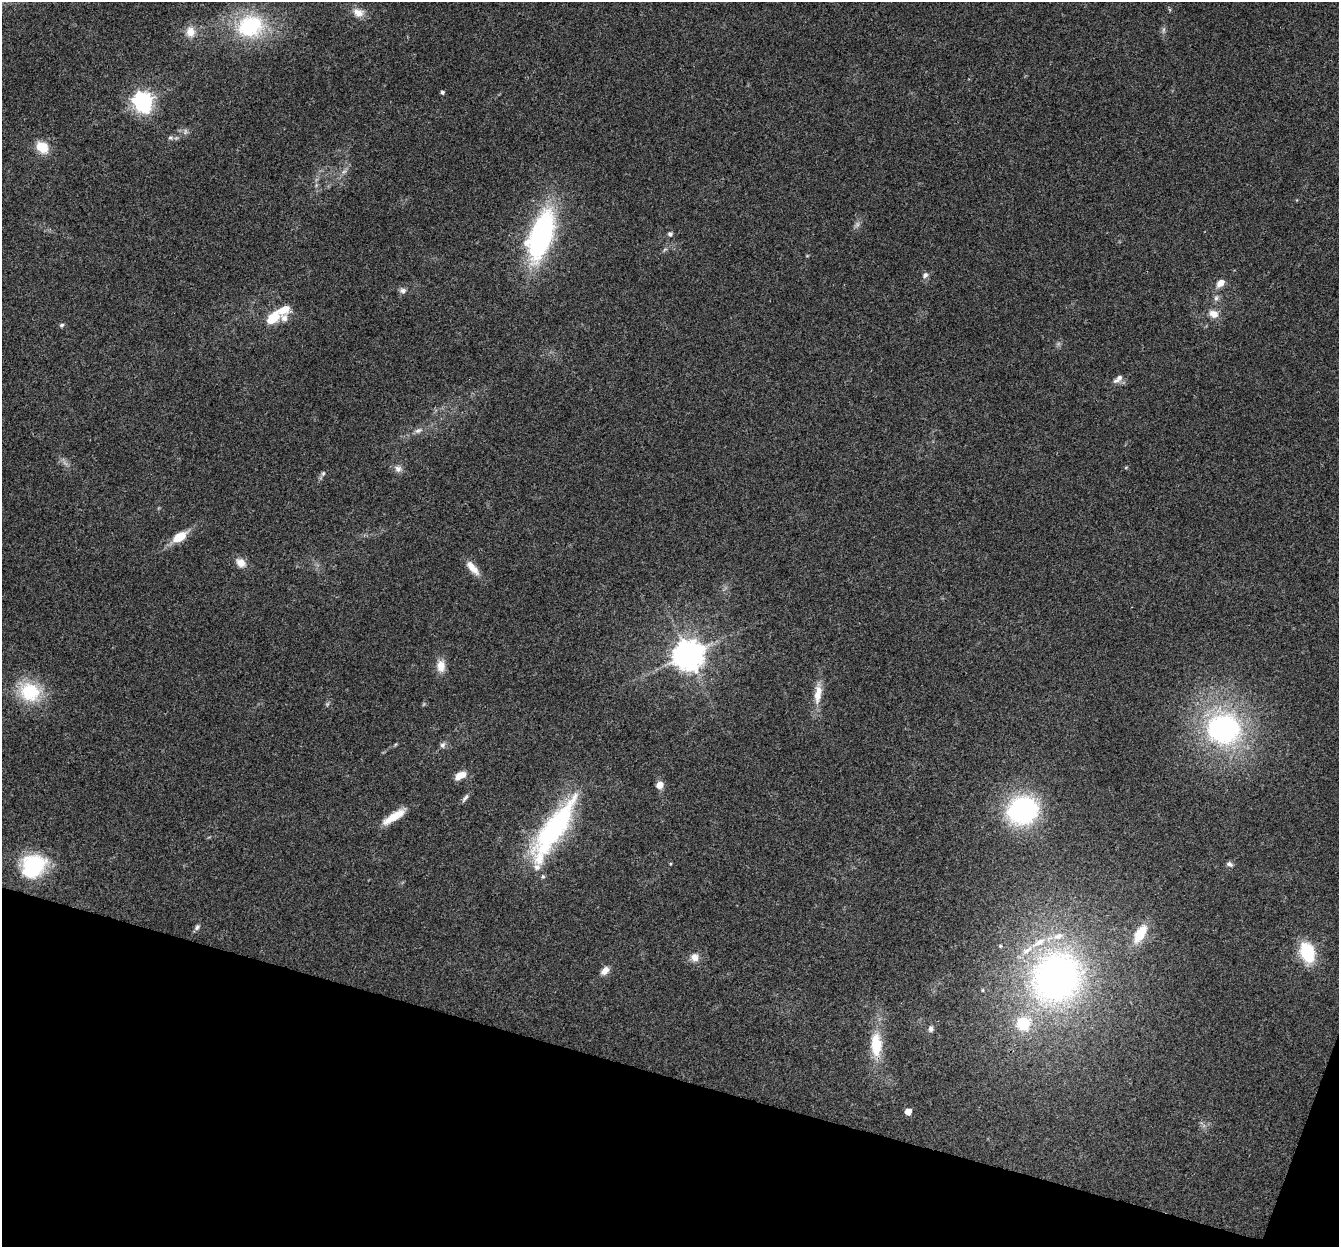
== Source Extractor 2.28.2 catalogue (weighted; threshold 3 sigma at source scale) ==
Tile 15 of 4 x 4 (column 3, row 4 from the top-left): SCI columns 2703-4039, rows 335-1579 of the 5395 x 5585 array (HDU 1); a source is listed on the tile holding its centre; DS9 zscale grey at full resolution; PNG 1341 x 1249 px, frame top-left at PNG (2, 2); no overlay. Shown black and unused: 14% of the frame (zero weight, under 3 of 4 exposures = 5% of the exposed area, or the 3 px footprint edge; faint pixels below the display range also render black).
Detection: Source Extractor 2.28.2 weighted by HDU 2 'WHT'; one run over the whole footprint, this tile lists its part. Background 0.0648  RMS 0.0041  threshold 0.0185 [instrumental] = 3 sigma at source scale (4.5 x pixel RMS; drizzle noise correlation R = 1.50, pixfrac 1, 0.0396/0.0396 arcsec/px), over >= 5 px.
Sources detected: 61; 1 too faint to see at this stretch — not listed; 7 inside a brighter listed object's ellipse — not listed separately; the other 53 listed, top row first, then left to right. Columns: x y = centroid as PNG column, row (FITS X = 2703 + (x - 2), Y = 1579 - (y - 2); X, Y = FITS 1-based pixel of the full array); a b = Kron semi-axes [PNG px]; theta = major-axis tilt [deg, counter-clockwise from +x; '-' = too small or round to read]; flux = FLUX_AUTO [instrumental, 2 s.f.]
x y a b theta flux
358 12 16 11 -20 4.1
250 26 34 27 20 37
1163 30 7 4 89 0.87
190 32 14 12 -76 4.7
442 92 4 4 - 0.95
143 102 7 7 - 220
185 131 9 4 82 0.89
170 137 7 6 - 1
42 147 10 8 -42 12
344 172 7 4 3 0.92
670 234 6 6 - 1
541 235 45 19 73 93
925 275 9 6 46 1.3
1220 283 10 7 45 3.5
403 291 10 7 -1 1.4
1216 298 9 6 80 1.5
1214 314 11 8 -23 3.9
273 318 17 10 41 9.4
62 325 5 5 - 0.99
1118 379 16 7 40 2.3
418 430 11 6 18 1.7
1126 467 6 3 19 0.41
398 468 10 8 -19 2.1
323 473 8 5 63 0.97
179 537 16 9 33 8.8
241 563 14 11 -40 3.8
473 568 22 8 -49 4.7
688 654 9 9 - 740
441 666 15 11 -86 4.6
30 692 28 23 -27 21
818 694 26 10 82 6.5
327 704 6 5 - 0.68
1223 728 32 30 -6 91
443 745 8 7 - 1.3
460 775 13 7 28 4.7
660 785 8 7 - 3.5
466 797 12 5 52 1.3
1023 810 26 22 22 70
394 816 28 8 33 8.7
553 830 90 23 58 67
670 864 5 3 - 0.39
1230 864 9 6 -21 1.3
33 866 26 22 38 34
197 927 9 6 54 1.1
1140 934 24 11 59 10
1307 952 20 13 -72 21
694 957 12 11 - 3.2
605 971 10 7 44 3.3
1057 977 68 61 51 160
982 990 5 3 - 0.4
931 1029 9 7 84 1.4
876 1045 30 14 -89 14
908 1111 5 5 - 5.5